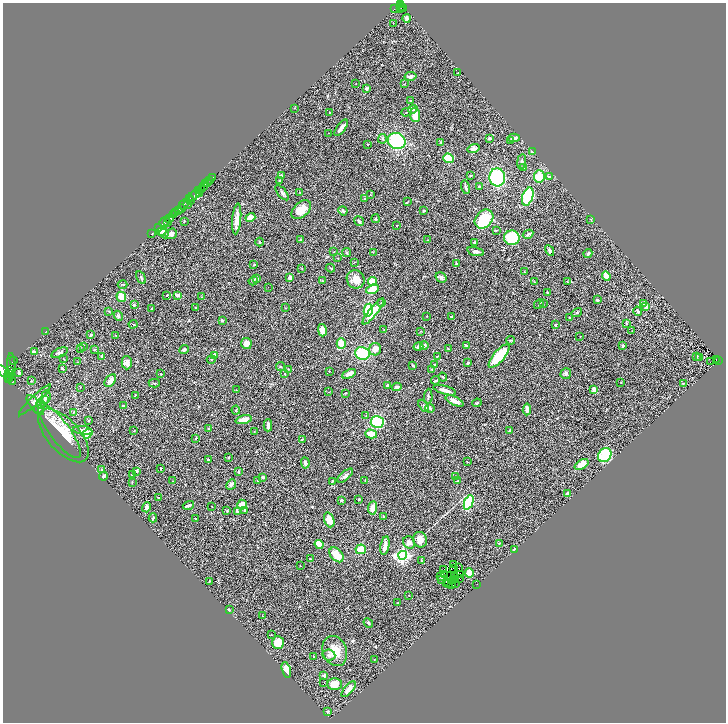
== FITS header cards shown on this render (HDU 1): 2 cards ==
NAXIS1  =                 1447
NAXIS2  =                 1440

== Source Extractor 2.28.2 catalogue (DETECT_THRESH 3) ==
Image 1447 x 1440 px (HDU 1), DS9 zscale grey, zoomed out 1/2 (1 PNG px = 2 x 2 image px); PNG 728 x 724 px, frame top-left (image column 2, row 1439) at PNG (3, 3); each listed source drawn as its Kron ellipse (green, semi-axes under 4 px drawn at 4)
Background 0.487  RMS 0.037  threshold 0.11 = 3 sigma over >= 5 px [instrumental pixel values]
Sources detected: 383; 47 cannot appear on this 1/2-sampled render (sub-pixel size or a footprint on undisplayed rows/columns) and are neither listed nor drawn; the other 336 listed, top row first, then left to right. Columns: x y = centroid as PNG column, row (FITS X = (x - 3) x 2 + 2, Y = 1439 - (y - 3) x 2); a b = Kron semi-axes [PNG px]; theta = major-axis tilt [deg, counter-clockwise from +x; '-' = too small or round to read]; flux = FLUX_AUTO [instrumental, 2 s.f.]
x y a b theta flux
400 4 2 2 - 91
400 7 3 2 - 45
402 8 4 1 - 23
394 9 3 2 - 64
401 9 2 1 - 27
407 18 4 3 - 21
393 23 2 1 - 6.1
457 73 2 2 - 2.9
411 76 6 4 11 20
356 84 2 1 - 1.9
404 84 3 2 - 3.6
367 89 3 3 - 15
411 101 3 2 - 6.5
294 108 2 2 - 2.6
413 109 5 4 - 12
329 112 2 2 - 2.5
407 112 5 3 - 7.1
415 115 7 5 -85 88
341 128 10 3 53 36
328 133 2 1 - 1.8
489 138 3 3 - 9.5
514 138 6 4 2 28
382 139 5 3 - 9.5
397 141 9 8 - 490
511 141 4 3 - 13
440 142 3 2 - 5
367 144 3 2 - 4.1
474 148 6 4 16 28
532 152 3 2 - 14
448 158 5 4 - 220
522 161 7 4 82 18
524 167 4 3 - 5.6
281 175 4 3 - 11
470 176 4 3 - 5.7
539 176 6 5 - 140
213 177 2 1 - 17
497 177 9 8 - 530
549 177 2 2 - 28
209 180 3 1 - 52
279 181 3 3 - 6
207 183 2 1 - 15
206 184 2 1 - 7
203 186 3 2 - 84
466 187 7 3 -75 19
479 187 4 3 - 6.3
201 189 2 1 - 0.47
198 191 2 1 - 18
300 192 2 2 - 3
199 193 2 1 - 9.5
282 193 9 3 -50 15
371 194 3 2 - 3.5
195 195 7 3 37 230
528 197 9 5 72 550
189 199 3 1 - 82
365 199 3 2 - 11
190 201 3 1 - 93
407 202 4 2 - 4.5
184 204 6 2 43 110
188 205 4 2 - 66
181 209 4 2 - 52
301 210 11 7 42 83
179 211 3 2 - 67
343 211 5 3 - 15
424 211 3 2 - 8.7
176 212 2 2 - 72
173 214 4 2 - 130
250 217 5 3 - 44
169 218 4 3 - 230
237 219 15 4 85 69
376 219 4 2 - 4.9
484 219 10 8 48 280
591 219 3 2 - 3.7
184 221 3 2 - 3.1
359 221 5 3 - 17
165 222 6 1 40 29
168 222 2 1 - 6.4
396 225 2 2 - 2.6
158 228 2 1 - 11
496 230 3 2 - 5.6
162 231 5 3 - 32
151 234 2 1 - 11
164 234 5 4 - 21
171 234 6 5 - 35
528 234 5 3 - 19
512 238 7 7 - 350
301 239 4 3 - 9.4
427 240 2 2 - 2.4
259 242 4 2 - 4.9
475 242 3 3 - 22
475 251 8 3 -15 19
550 251 5 3 - 19
334 252 3 2 - 2.8
373 252 3 3 - 4.7
347 253 4 3 - 7.3
588 253 4 3 - 9.5
337 258 3 2 - 2.4
354 262 3 2 - 3.1
254 264 3 2 - 4.6
457 264 3 2 - 4.5
302 268 3 2 - 2.3
330 268 5 2 - 5.7
524 272 3 2 - 3.5
606 276 4 3 - 100
441 277 6 5 - 16
141 278 7 3 -61 8.5
256 278 2 2 - 60
290 278 4 3 - 26
356 279 9 8 - 73
253 281 4 3 - 7.6
322 281 3 2 - 3.9
372 282 4 4 - 84
534 282 3 2 - 3.3
567 282 4 2 - 4.5
123 284 5 2 - 5.8
268 287 2 1 - 3.7
373 289 6 4 21 100
547 292 2 2 - 5.8
167 295 2 2 - 3.9
178 295 4 3 - 14
121 297 5 4 - 97
202 297 3 2 - 3.5
598 300 3 2 - 11
381 303 3 2 - 4.7
539 304 5 2 - 5.1
543 304 3 2 - 3.7
643 304 3 3 - 22
134 305 3 3 - 9.2
646 307 3 2 - 28
151 308 2 1 - 2.7
196 308 3 2 - 4.1
286 308 3 2 - 2.2
368 310 6 4 78 340
109 311 4 3 - 5.6
373 311 16 4 51 130
638 311 5 2 - 9.3
577 313 5 3 - 8.2
118 316 5 3 - 13
427 316 2 2 - 2.4
451 317 2 2 - 5.8
570 318 3 2 - 9.2
222 320 3 2 - 11
626 323 3 3 - 6
133 324 4 2 - 4.9
555 325 3 2 - 8.6
384 329 2 2 - 2.1
322 330 6 4 -76 58
46 331 3 2 - 3.9
420 331 3 2 - 2.4
632 331 2 2 - 8.9
91 335 3 2 - 9.2
115 335 3 2 - 3.4
580 337 2 2 - 2.2
510 340 4 2 - 6
246 343 6 5 - 57
341 344 5 4 - 75
84 346 3 2 - 2.9
424 346 4 3 - 19
467 346 3 2 - 6.3
623 346 3 3 - 12
418 347 5 4 - 18
80 348 3 2 - 3.9
375 349 6 6 - 34
448 349 4 2 - 3.6
94 350 3 2 - 5.4
184 350 5 3 - 21
34 352 4 3 - 49
59 353 9 3 22 20
362 353 7 6 - 420
215 355 4 4 - 24
102 356 4 3 - 7.8
437 356 3 2 - 4
499 356 14 5 50 320
696 356 4 3 - 4.7
700 358 4 1 - 2.8
64 359 3 1 - 2.8
211 359 4 2 - 5.4
14 360 2 1 - 34
716 360 4 2 - 26
718 360 3 1 - 29
77 362 3 2 - 3.6
710 362 2 1 - 7
127 363 6 5 - 24
468 363 3 2 - 9.8
11 365 12 2 90 170
413 365 3 2 - 8.3
434 365 3 2 - 5.4
280 367 4 3 - 5.2
62 369 3 2 - 8
289 369 3 2 - 4
432 370 3 2 - 5.5
9 371 3 2 - 160
329 371 2 2 - 3.5
5 373 10 4 -47 580
9 373 3 2 - 190
19 373 3 3 - 12
161 374 3 2 - 4.5
285 374 3 2 - 3.4
349 374 7 4 24 32
566 374 5 5 - 16
443 377 4 2 - 7.8
9 378 2 1 - 52
435 380 4 2 - 7.8
31 381 2 2 - 4
110 381 7 4 50 41
12 382 2 1 - 4.6
154 383 6 2 -1 7.9
621 383 2 1 - 1.9
683 384 2 2 - 3.3
387 385 3 2 - 11
80 387 3 2 - 3.1
397 387 5 4 - 18
594 389 3 3 - 41
236 390 2 1 - 2.3
445 390 12 3 -15 41
329 392 2 2 - 2.7
346 393 4 2 - 4.8
135 395 3 2 - 5.8
428 396 8 3 86 11
46 397 7 4 81 25
35 400 22 3 44 23
45 400 4 3 - 11
455 401 9 3 -24 40
477 403 4 3 - 10
41 404 5 3 - 11
35 405 12 5 -52 28
123 406 4 2 - 6.6
424 406 6 3 -58 12
430 408 5 3 - 13
39 409 5 4 - 9.4
527 409 6 4 83 30
236 410 4 3 - 7.8
73 412 3 2 - 4.4
366 416 3 2 - 4
88 420 4 3 - 6.1
244 420 8 4 16 70
377 422 6 6 - 330
268 425 6 3 -90 20
208 429 3 2 - 4.6
83 430 10 4 -9 32
59 431 33 10 -53 170
134 431 3 2 - 3.8
510 431 3 3 - 9.3
254 432 2 2 - 2.4
87 434 5 3 - 170
371 434 6 4 -16 85
64 435 33 16 -48 210
196 438 4 2 - 4.6
302 439 4 2 - 4.5
605 455 7 6 - 390
229 457 3 2 - 3.9
208 460 3 3 - 7.4
467 461 2 2 - 2.6
305 463 6 3 -85 21
582 464 7 4 32 100
161 468 2 2 - 8.5
102 469 2 2 - 5.2
137 471 3 3 - 8.7
238 472 3 2 - 11
133 475 3 2 - 7.9
103 476 4 3 - 17
345 476 9 3 41 25
455 476 2 2 - 2.4
263 477 4 3 - 14
365 480 2 2 - 3.1
172 481 2 1 - 2.4
258 481 3 2 - 2.4
332 481 3 2 - 3.5
458 481 3 2 - 3.7
132 482 4 2 - 4.2
231 484 5 4 - 24
568 494 4 3 - 25
159 497 3 2 - 5
359 499 3 2 - 7
341 500 4 2 - 6.2
469 502 8 4 69 450
188 505 6 2 17 22
242 505 5 4 - 83
211 506 2 1 - 1.8
146 507 5 3 - 15
373 508 6 4 83 49
227 510 4 3 - 6.7
244 510 4 4 - 7.6
237 511 3 3 - 16
384 517 3 3 - 5.8
153 518 4 3 - 7.5
195 519 3 2 - 4.2
329 520 7 5 -70 97
420 540 8 7 - 62
409 542 6 5 - 33
499 543 2 2 - 2.9
319 544 5 3 - 110
385 546 9 3 80 64
361 549 5 5 - 110
514 549 4 2 - 6
336 555 8 6 -50 130
403 555 4 4 - 1700
310 559 2 2 - 4.4
421 561 3 2 - 3.6
454 565 3 1 - 3.4
300 566 2 1 - 2
458 568 3 2 - 3.5
444 569 2 1 - 4.9
454 569 3 1 - 4.8
469 573 4 3 - 120
444 574 2 1 - 1.9
461 574 2 1 - 2.8
440 576 3 1 - 5.1
450 576 2 1 - 2.2
454 577 3 1 - 0.67
460 579 2 1 - 3.5
441 580 2 1 - 3.9
454 580 2 1 - 2.3
456 580 2 1 - 0.77
209 581 3 2 - 3.4
446 582 2 2 - 0.51
448 583 2 1 - 3.7
455 583 3 1 - 4.1
451 584 3 1 - 2.5
477 584 2 1 - 1.9
409 595 3 2 - 2.7
398 603 3 2 - 5.8
229 610 3 2 - 5.8
262 616 2 2 - 3.6
368 623 5 3 - 8.3
271 635 4 1 - 2.4
278 642 6 6 - 120
335 651 15 12 -69 110
329 655 6 5 - 21
313 656 3 2 - 3
374 659 2 1 - 2.3
286 670 8 4 -73 69
324 676 4 3 - 15
324 683 2 1 - 32
335 684 7 6 - 78
349 689 9 4 49 46
328 711 4 3 - 9.4
At the frame edge (FLAGS 8, measured only in part): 2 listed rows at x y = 400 4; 5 373
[47 sub-pixel or undisplayed-footprint detections neither listed nor drawn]